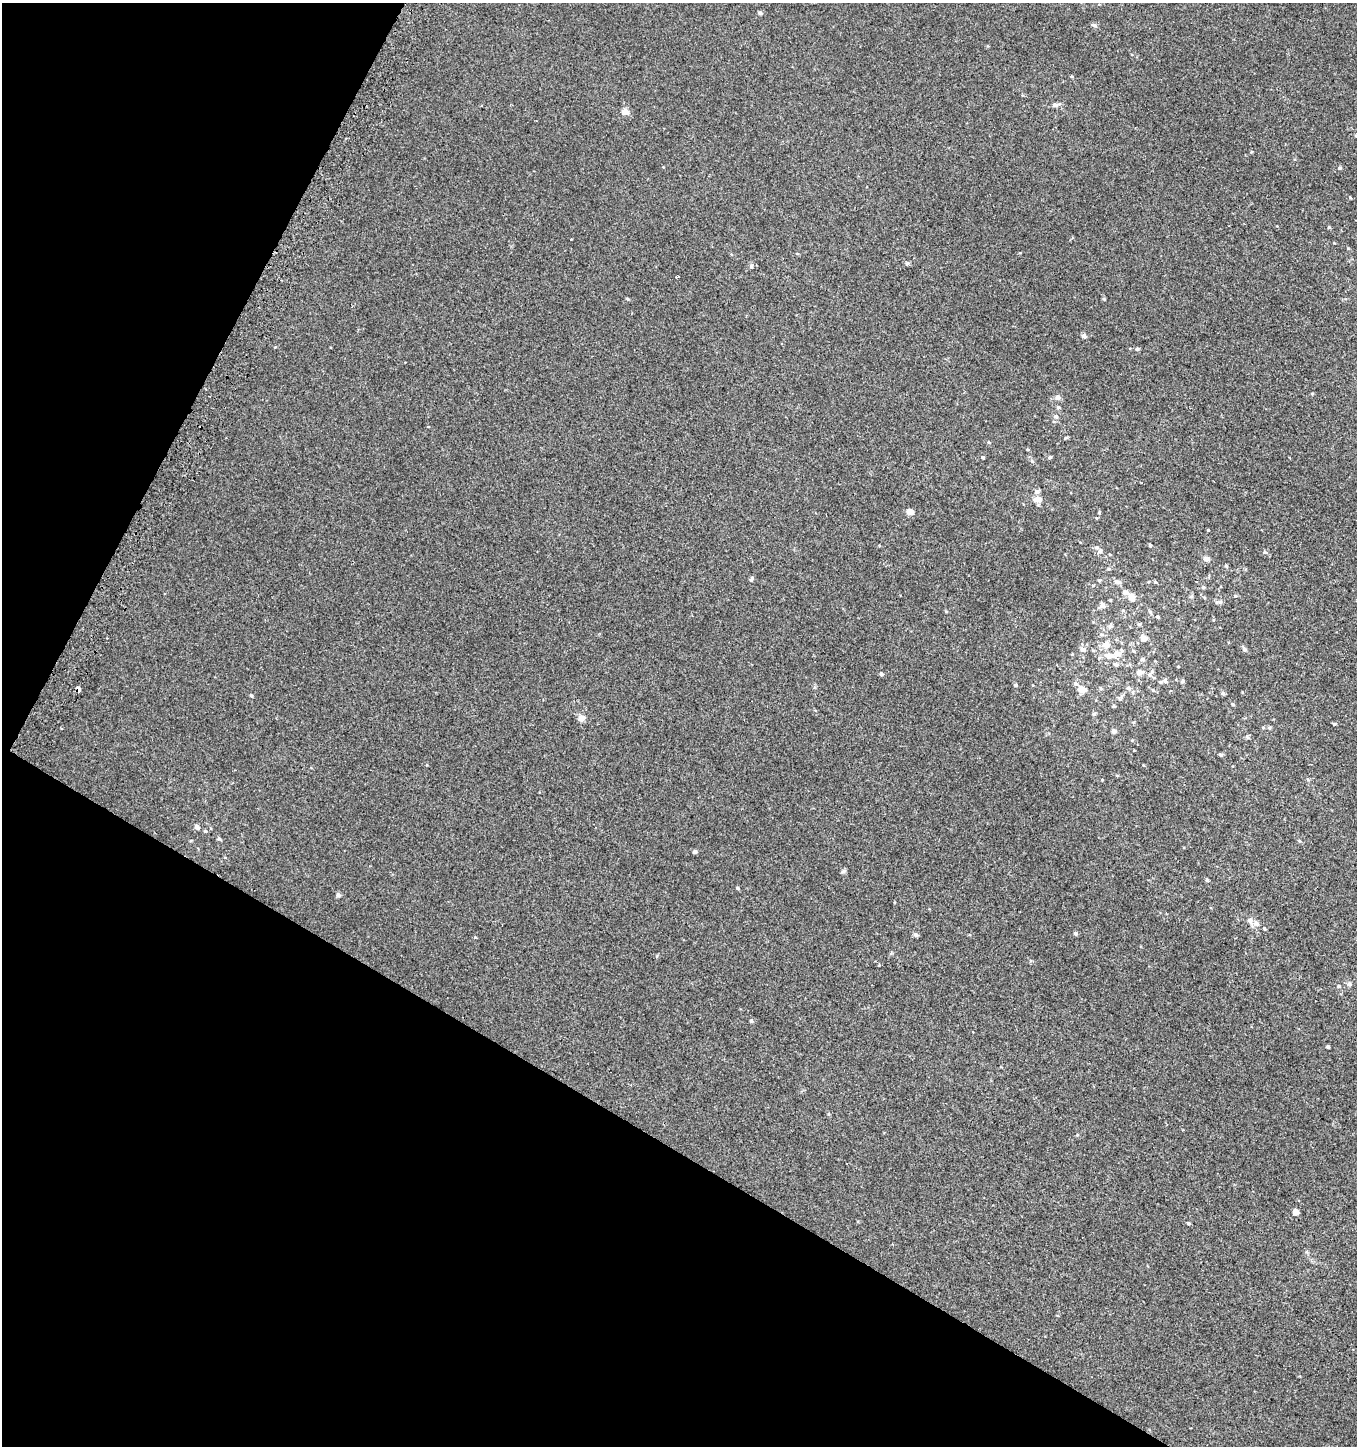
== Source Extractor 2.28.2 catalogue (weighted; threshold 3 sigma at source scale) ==
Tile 9 of 4 x 4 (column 1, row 3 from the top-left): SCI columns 241-1595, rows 1494-2937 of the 5982 x 5886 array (HDU 1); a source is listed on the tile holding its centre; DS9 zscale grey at full resolution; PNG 1359 x 1448 px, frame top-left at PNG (2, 3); no overlay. Shown black and unused: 29% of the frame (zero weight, under 2 of 3 exposures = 3% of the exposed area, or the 3 px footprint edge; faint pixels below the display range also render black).
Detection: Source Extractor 2.28.2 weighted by HDU 2 'WHT'; one run over the whole footprint, this tile lists its part. Background 0.00219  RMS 0.0056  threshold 0.0251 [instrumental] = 3 sigma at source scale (4.5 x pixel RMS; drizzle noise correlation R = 1.50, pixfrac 1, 0.0396/0.0396 arcsec/px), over >= 5 px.
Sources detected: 103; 5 inside a brighter listed object's ellipse — not listed separately; the other 98 listed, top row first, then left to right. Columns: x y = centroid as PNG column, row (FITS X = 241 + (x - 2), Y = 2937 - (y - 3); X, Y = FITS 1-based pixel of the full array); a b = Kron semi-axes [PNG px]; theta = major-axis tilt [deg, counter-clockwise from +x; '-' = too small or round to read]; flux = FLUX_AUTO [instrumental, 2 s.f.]
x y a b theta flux
760 13 5 4 - 1.1
1094 25 8 4 -24 0.99
1055 105 7 5 15 1.7
625 111 9 8 - 2.3
1251 152 4 3 - 0.48
1339 168 4 4 - 0.63
1350 198 4 3 - 0.47
1329 227 4 3 - 0.64
571 239 3 3 - 0.58
907 263 5 4 - 1.1
751 266 6 4 89 0.74
678 277 3 3 - 1.4
1104 299 4 4 - 0.51
1084 336 5 5 - 1.6
1137 349 5 4 - 0.96
1058 397 6 6 - 1.9
1058 407 5 4 - 0.87
1056 416 6 6 - 1.4
989 442 5 4 - 0.67
1027 449 5 3 - 0.48
983 457 4 3 - 0.66
1050 457 5 4 - 0.73
1032 461 7 4 -44 0.86
1039 500 10 8 -67 2.4
910 512 5 4 - 5.4
1099 512 5 3 - 0.54
1096 518 4 2 - 0.35
1208 530 3 3 - 0.46
1150 545 4 3 - 0.72
1100 551 7 7 - 2.1
1265 552 6 4 11 0.94
1206 559 6 5 - 2.8
1226 566 5 4 - 0.69
1108 569 5 4 - 0.69
751 579 7 4 61 0.83
1099 580 5 4 - 0.71
1117 582 9 6 -14 2.2
1155 582 4 4 - 0.72
1204 587 5 4 - 0.72
1125 592 6 6 - 1.9
1191 596 6 4 1 0.65
1235 596 5 4 - 0.61
1131 597 8 6 -72 4.4
1220 602 8 5 -5 1.3
1102 605 6 5 - 2.8
1157 617 4 4 - 0.78
1139 624 6 5 - 0.72
1110 626 6 5 - 1.1
1144 638 6 5 - 4.4
1106 644 8 7 - 4.1
1083 649 7 6 - 2
1245 650 6 5 - 1.3
1133 651 5 4 - 0.64
1110 656 12 7 2 4.2
1142 659 6 5 - 1.2
1116 664 7 5 -7 0.95
1139 672 7 6 - 2.7
1152 672 7 6 - 1.4
881 674 4 4 - 0.99
1165 681 7 5 79 1
1075 684 6 6 - 1.2
1015 685 5 4 - 0.75
1100 688 5 3 - 0.6
1128 688 6 5 - 1.2
78 689 4 4 - 19
1082 689 8 6 -12 4.8
1153 690 5 4 - 0.68
1223 693 5 4 - 1.1
251 695 5 4 - 0.6
1233 704 4 3 - 0.7
1114 706 4 4 - 0.53
1094 714 6 4 23 0.81
581 718 9 8 - 2.5
1334 724 4 3 - 0.69
1269 728 5 4 - 0.75
1114 731 5 5 - 1.7
1247 737 6 5 - 0.78
1220 755 5 4 - 0.79
1307 779 5 3 - 0.54
1102 780 3 3 - 0.34
197 827 8 5 -59 1.2
205 831 5 4 - 0.58
219 839 5 5 - 0.8
695 852 5 4 - 1.1
1207 880 4 4 - 0.67
737 888 4 4 - 0.55
338 895 5 5 - 1.3
1250 920 8 7 - 1.7
1264 928 5 3 - 0.45
1075 933 5 4 - 0.96
916 935 6 4 -27 1.3
879 965 3 2 - 0.47
1349 984 6 5 - 1.1
1339 986 5 4 - 0.76
751 1021 4 4 - 0.86
1328 1047 3 3 - 0.82
1295 1212 5 4 - 3.8
1188 1223 4 3 - 0.73
Overlapping masked pixels (flux is a lower limit): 1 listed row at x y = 78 689
Unlisted compact peaks at least as high as the median listed source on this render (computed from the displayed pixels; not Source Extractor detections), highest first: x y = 844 871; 475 937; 628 299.